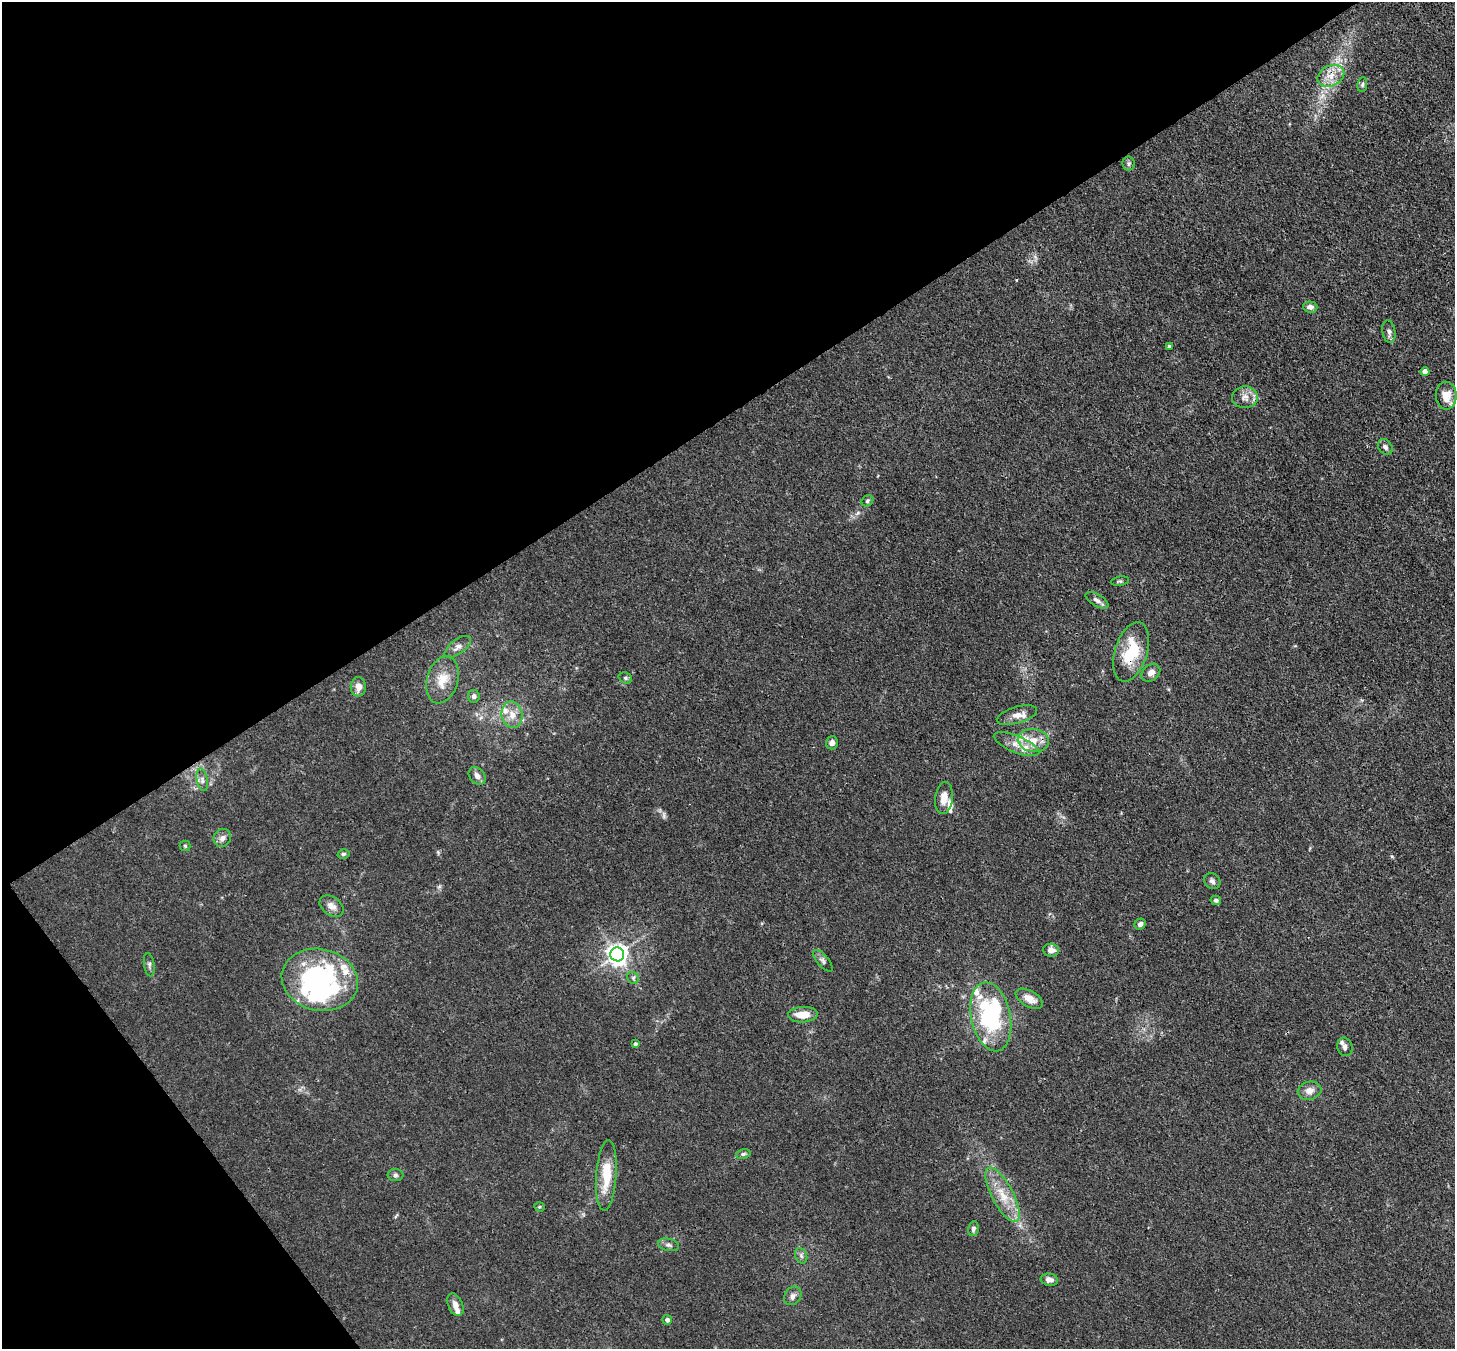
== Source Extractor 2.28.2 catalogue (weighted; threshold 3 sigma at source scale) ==
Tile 5 of 4 x 4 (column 1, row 2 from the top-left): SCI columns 78-1530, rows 3039-4385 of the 5970 x 5942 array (HDU 1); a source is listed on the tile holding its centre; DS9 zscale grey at full resolution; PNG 1457 x 1351 px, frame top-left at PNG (2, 2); each listed source drawn as its Kron ellipse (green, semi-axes under 4 px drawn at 4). Shown black and unused: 35% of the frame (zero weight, under 3 of 4 exposures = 7% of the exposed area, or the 3 px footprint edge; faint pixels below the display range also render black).
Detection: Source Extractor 2.28.2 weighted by HDU 2 'WHT'; one run over the whole footprint, this tile lists its part. Background 0.021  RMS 0.0029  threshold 0.0129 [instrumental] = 3 sigma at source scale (4.5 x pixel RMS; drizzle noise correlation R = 1.50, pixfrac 1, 0.05/0.05 arcsec/px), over >= 5 px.
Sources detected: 74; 4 inside a brighter object's white glare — neither listed nor drawn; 11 inside a brighter listed object's ellipse — not listed separately; the other 59 listed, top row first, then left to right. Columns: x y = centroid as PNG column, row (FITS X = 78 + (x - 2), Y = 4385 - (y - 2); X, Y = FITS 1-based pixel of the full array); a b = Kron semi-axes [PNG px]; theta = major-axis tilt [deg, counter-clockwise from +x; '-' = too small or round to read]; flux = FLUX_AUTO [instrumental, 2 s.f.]
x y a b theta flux
1331 76 14 10 25 3.5
1362 85 7 4 83 0.55
1129 164 7 6 - 0.65
1310 307 7 5 -3 1.4
1389 332 11 6 -81 1.1
1169 346 3 3 - 0.39
1425 372 4 4 - 2.1
1446 396 14 10 -89 3.9
1245 397 13 11 3 2.4
1385 447 8 6 -51 0.95
867 501 6 5 - 0.55
1120 581 9 4 9 0.48
1097 600 13 6 -31 1.1
458 647 15 7 37 1.6
1131 652 31 16 72 12
1151 673 10 7 40 1.5
625 678 7 5 -21 0.59
442 680 24 15 74 5.9
358 687 9 7 -90 2
474 696 6 6 - 0.95
512 715 13 10 -81 3
1017 715 21 8 17 2.5
1033 740 15 11 -8 4.4
832 743 6 6 - 1
1016 744 24 8 -22 3.5
477 776 10 7 -49 1.5
202 780 11 5 -79 1.1
944 798 16 9 84 3.1
222 838 9 8 - 1.4
185 846 5 5 - 0.41
343 854 6 4 15 0.51
1212 881 9 7 -41 0.97
1216 900 5 4 - 0.55
331 906 13 9 -35 2
1140 924 6 5 - 1
1051 950 8 6 -4 2.3
617 954 7 7 - 190
823 961 13 5 -49 0.99
149 965 12 5 -82 0.77
633 978 6 5 - 0.55
320 980 38 31 -13 41
1029 999 15 8 -29 3
803 1015 15 7 3 4.2
991 1017 35 20 -78 33
635 1044 4 4 - 0.57
1345 1047 9 7 -73 1.2
1310 1091 12 9 14 2.1
743 1154 7 5 10 0.55
395 1175 8 6 0 0.71
606 1175 35 10 86 8.5
1003 1195 30 10 -62 6.6
539 1207 5 4 - 0.37
973 1229 7 5 81 0.9
668 1245 10 6 -12 0.95
801 1256 8 6 -70 0.77
1049 1280 9 6 -11 1.5
793 1296 10 8 52 1.2
455 1305 12 7 -66 1.9
667 1320 5 5 - 0.96
Overlapping masked pixels (flux is a lower limit): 1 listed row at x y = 1131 652